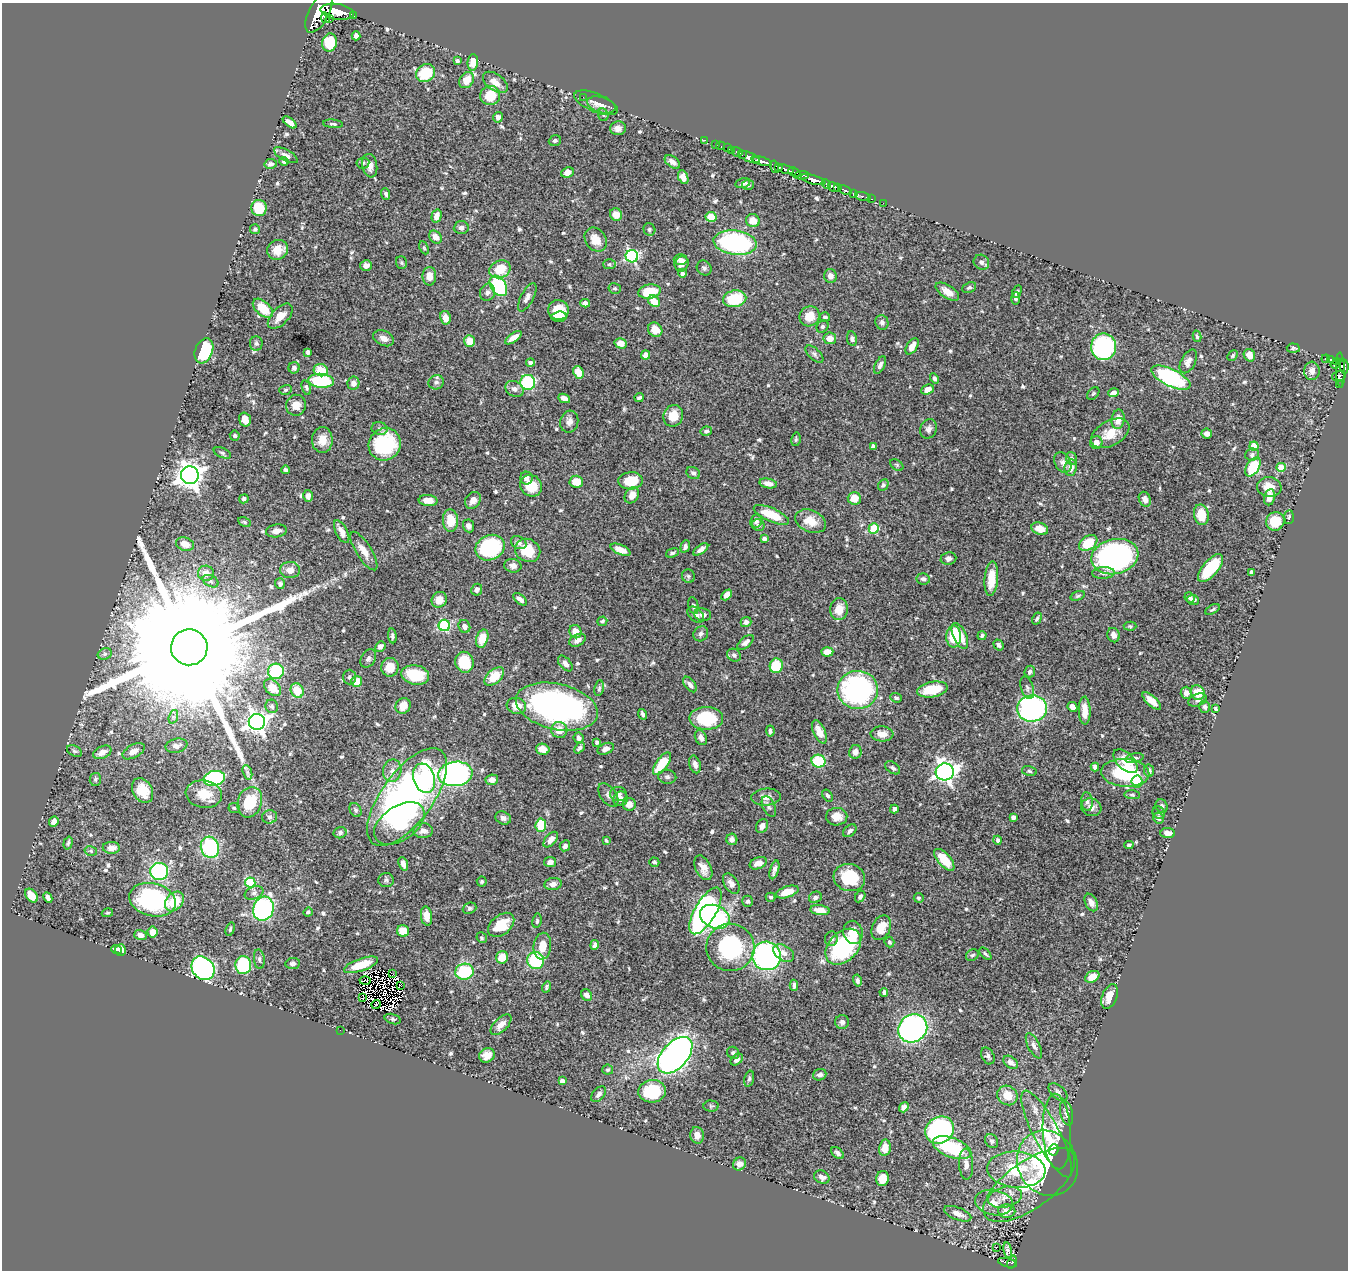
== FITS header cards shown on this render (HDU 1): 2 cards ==
NAXIS1  =                 1346
NAXIS2  =                 1268

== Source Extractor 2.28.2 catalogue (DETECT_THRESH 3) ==
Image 1346 x 1268 px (HDU 1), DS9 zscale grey, 1 PNG px = 1 image px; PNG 1350 x 1272 px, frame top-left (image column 1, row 1268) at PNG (2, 3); each listed source drawn as its Kron ellipse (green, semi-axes under 4 px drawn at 4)
Background 0.626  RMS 0.014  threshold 0.0407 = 3 sigma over >= 5 px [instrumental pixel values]
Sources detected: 630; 8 with non-positive FLUX_AUTO (blend fragments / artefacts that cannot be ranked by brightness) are neither listed nor drawn; of the other 622, the 500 brightest by FLUX_AUTO listed and drawn (122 fainter detections omitted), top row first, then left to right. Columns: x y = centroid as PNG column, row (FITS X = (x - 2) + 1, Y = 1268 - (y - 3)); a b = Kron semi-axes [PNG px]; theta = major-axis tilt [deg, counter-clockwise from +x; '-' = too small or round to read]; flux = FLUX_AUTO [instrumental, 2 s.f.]
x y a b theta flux
319 12 23 10 63 4400
337 12 17 7 -10 2300
353 16 3 2 - 65
325 18 5 3 - 280
329 19 4 3 - 140
356 36 4 4 - 4
330 42 9 7 77 26
457 61 4 4 - 1.6
473 62 8 5 86 7.6
426 73 10 8 36 35
467 80 8 6 55 13
495 82 14 8 -36 9.2
490 95 10 9 - 25
583 97 2 2 - 5.5
596 103 23 9 -23 7.6
601 105 14 8 -16 6
603 115 6 5 - 1.5
498 117 5 5 - 3.3
290 122 8 4 -37 5.5
333 124 10 4 -5 1.6
618 128 8 7 - 5.5
704 140 3 2 - 21
555 141 6 5 - 2
716 144 3 2 - 17
721 146 4 2 - 18
727 148 2 2 - 10
731 150 2 2 - 11
737 152 5 2 - 43
286 155 13 5 -28 4.2
742 155 2 2 - 50
749 157 11 4 -22 950
757 160 3 3 - 250
284 161 4 4 - 2.4
761 161 11 3 -17 920
672 162 9 5 -37 4.8
363 163 6 5 - 2
271 164 6 5 - 2.8
370 166 12 7 -80 7.1
775 167 6 4 -76 110
779 168 3 3 - 93
786 169 8 3 -18 380
567 172 6 5 - 6.9
794 172 6 3 -24 210
801 175 8 4 3 260
683 177 7 5 -66 6.1
813 180 13 4 -16 1500
743 183 7 5 14 2.3
826 184 5 4 - 330
748 185 6 5 - 2.2
833 187 6 4 -26 560
838 187 4 3 - 240
845 190 7 3 -22 170
853 193 4 3 - 98
386 194 6 4 -70 2.1
863 197 8 3 -16 68
871 199 3 2 - 18
883 203 2 2 - 7.7
259 208 8 7 - 31
616 215 6 6 - 8.8
436 216 6 5 - 7.5
711 217 5 5 - 18
753 221 7 6 - 11
461 228 7 6 - 3.5
255 229 5 5 - 1.9
649 229 6 5 - 1.9
436 237 7 5 -48 5.7
596 239 13 10 -55 13
735 243 22 12 -7 130
424 248 7 4 -65 1.5
278 250 11 9 29 12
632 256 6 6 - 160
680 260 7 5 -2 3.1
981 262 8 7 - 3.7
401 263 6 5 - 1.6
609 264 6 5 - 1.8
682 264 7 7 - 5.9
366 265 6 5 - 5.2
704 268 8 7 - 2.5
500 269 11 8 23 20
682 273 4 3 - 2.6
429 276 9 6 90 8.8
830 276 7 6 - 4.9
498 286 11 7 -56 73
615 288 6 5 - 1.6
969 288 7 5 25 2
488 292 9 7 69 3.4
649 292 11 7 9 23
947 292 13 6 -33 8.5
1017 292 6 3 64 1.7
527 297 15 6 62 4.4
1016 298 6 4 88 1.8
735 299 12 8 11 39
654 301 6 5 - 14
585 303 5 4 - 4
263 308 12 7 -42 23
558 310 10 10 - 22
280 316 15 8 46 11
810 316 10 9 - 14
559 317 7 5 7 7
825 317 5 5 - 2.3
445 318 7 5 -78 8.1
882 322 7 6 - 2.8
822 326 6 5 - 2.1
655 330 8 6 -45 10
1197 336 6 4 -77 1.9
384 338 11 7 -25 5.5
513 338 9 4 35 6.5
830 338 6 5 - 7.8
852 339 7 5 -81 2.5
470 341 6 5 - 11
256 343 7 6 - 2.1
621 343 6 5 - 8.4
912 346 9 5 58 7.4
1104 347 13 12 - 160
1293 348 6 4 -4 1.7
204 351 13 8 69 65
308 352 4 3 - 3
814 354 11 5 -43 2.5
645 355 4 4 - 5.4
1233 355 6 4 48 1.6
1249 355 6 5 - 6.7
1326 359 4 3 - 73
1330 359 4 3 - 120
1188 361 13 7 62 5.5
1336 361 4 3 - 62
530 363 4 4 - 2.9
880 365 9 5 64 3.1
1335 365 4 3 - 100
1344 366 8 4 -86 380
294 368 6 5 - 3.1
321 370 7 6 - 18
1340 370 18 4 -88 170
1312 371 9 7 -87 6.3
578 372 6 5 - 14
1339 376 7 5 18 120
935 378 5 4 - 2.3
1171 378 21 8 -26 100
321 381 13 7 -6 68
436 382 7 7 - 2.6
528 382 7 7 - 73
353 383 6 6 - 4.9
1339 385 3 2 - 18
306 388 7 4 -71 2
514 389 9 7 -28 5
927 389 6 4 25 6.2
285 390 6 4 15 1.7
1093 393 7 5 49 1.5
1114 393 5 4 - 5.8
564 398 6 4 -23 5.4
639 398 5 3 - 1.7
296 405 10 10 - 8.8
673 416 11 9 68 14
245 419 7 5 -74 7.4
1118 419 10 6 80 9
569 422 11 9 76 5.1
380 429 8 6 -10 2.5
929 429 10 8 68 4.1
706 431 6 4 11 2.2
1110 433 21 12 29 17
1207 434 5 5 - 4.4
235 436 5 5 - 2.1
796 439 7 4 80 1.7
322 440 13 10 88 11
1096 443 6 6 - 5.5
385 444 16 15 - 70
873 446 4 4 - 3
1254 446 4 4 - 18
222 453 9 5 -24 2.1
1252 455 7 6 - 2.5
1071 458 6 5 - 2.4
1063 463 11 8 -62 4.4
897 465 7 5 -37 1.5
1253 467 10 6 58 35
1281 467 4 4 - 23
1071 468 8 6 81 7.7
286 470 4 3 - 2.2
693 473 7 5 -28 3.2
190 475 9 8 - 930
526 478 6 6 - 3.9
631 481 12 8 4 22
576 482 7 6 - 14
768 483 9 4 -11 6.6
883 485 6 4 62 1.9
531 486 11 10 - 20
1269 487 12 9 -8 11
632 495 9 6 59 7.7
308 496 6 4 86 3.9
1270 497 8 5 79 8.1
854 498 6 6 - 15
244 499 5 4 - 2.3
1145 499 8 5 -67 4.9
473 500 9 7 54 5.5
428 501 9 5 -4 8.5
771 515 19 6 -24 27
1201 515 10 7 -78 19
1289 517 7 5 85 1.6
450 520 11 7 -86 16
756 521 6 6 - 3.2
810 521 16 11 -22 16
1275 521 9 9 - 23
244 522 6 4 -29 1.6
758 525 6 5 - 2.4
468 526 6 5 - 3
874 528 5 5 - 44
1040 529 8 6 -20 11
276 531 10 6 8 5.4
342 532 12 6 -63 6
764 539 4 4 - 3.2
519 543 8 6 -29 3.4
1088 543 10 6 34 27
185 544 9 6 -19 11
685 546 6 4 71 2.5
490 548 15 12 23 80
701 549 8 4 35 3.7
528 550 13 11 -29 25
621 550 10 5 -23 7.8
364 551 22 7 -58 10
672 553 7 4 19 2.1
1115 557 24 17 13 230
948 558 8 6 5 3
513 566 8 7 - 4
1211 568 17 7 50 42
290 570 10 8 2 6.6
1252 572 4 4 - 2.5
206 573 8 7 - 8.4
1103 573 11 6 3 3.6
688 576 7 6 - 1.8
923 579 6 5 - 2.8
991 579 17 6 85 18
211 581 8 5 -28 2.5
280 584 5 5 - 2.1
477 590 6 5 - 3
727 595 6 4 47 7
1078 596 7 4 18 1.6
1189 597 5 5 - 2.5
520 599 8 4 -40 4.5
439 600 8 7 - 9.1
1193 600 6 5 - 3.5
693 606 9 5 -78 2
839 609 11 9 86 12
1212 609 8 4 30 1.5
696 615 10 6 -44 4.5
703 615 8 6 -8 4.3
1037 618 6 3 60 1.6
602 621 5 4 - 1.7
746 622 5 5 - 3.3
444 625 6 5 - 96
464 626 7 5 -64 4.4
1130 626 6 4 -2 1.4
575 632 7 6 - 10
701 634 8 7 - 3
1114 635 7 6 - 5
392 636 7 4 -83 2
954 636 11 7 -88 32
960 636 14 6 -66 16
982 636 5 4 - 1.6
482 638 9 5 73 15
577 640 9 5 28 4.5
745 642 10 5 40 4.6
999 645 6 4 -53 2.4
380 646 5 5 - 4.1
189 647 18 18 - 97000
827 652 6 4 3 12
105 654 7 5 22 2.3
734 655 7 6 - 2.6
368 659 10 7 58 3
464 662 10 9 - 30
565 663 9 5 -49 4.4
776 666 7 6 - 29
390 667 9 8 - 15
276 671 8 7 - 60
1030 672 6 5 - 2.8
415 675 14 9 -10 33
349 677 7 6 - 2.3
494 677 11 7 42 20
357 681 5 5 - 14
690 685 9 5 -52 3.9
273 688 10 6 -44 15
599 688 8 5 81 1.9
1027 688 11 6 -71 2.9
932 689 15 7 10 30
297 690 7 6 - 18
858 690 20 19 - 170
1186 693 6 5 - 4.4
1198 693 7 7 - 17
896 698 6 4 -19 2
1197 700 9 6 22 2.7
1152 701 11 5 -43 9.6
272 706 7 6 - 1.9
403 706 8 7 - 11
516 706 10 8 -15 12
557 707 42 23 -13 250
1072 707 5 4 - 4.5
1205 707 6 5 - 3.2
1215 708 4 3 - 1.6
1032 709 15 13 5 210
1085 711 14 6 -88 13
643 714 5 3 - 2.3
173 717 7 4 72 2.2
706 718 17 11 -1 46
257 722 8 8 - 570
559 730 8 8 - 10
770 731 5 4 - 2
819 732 12 6 -65 11
882 734 11 7 -3 7.4
579 738 5 5 - 3.7
701 738 8 5 -64 4.7
597 742 4 3 - 2.7
176 746 11 7 11 5
579 748 6 4 48 2.3
543 749 7 5 -13 9.8
606 749 8 5 23 3.9
74 751 8 5 -26 1.8
134 751 12 6 28 6.8
102 752 9 6 25 6.4
855 752 7 6 - 5.6
1134 758 9 4 11 2.3
818 761 7 6 - 38
1125 761 15 8 -44 14
662 764 13 6 54 28
695 764 9 5 -74 4.5
1095 767 4 4 - 3.2
893 768 8 5 -37 2.3
1149 770 6 5 - 3.3
392 771 11 9 79 7.1
1029 771 7 5 -11 1.7
247 772 7 4 -72 2.5
945 772 9 8 - 510
1125 773 24 14 -3 65
455 774 17 12 7 310
667 777 9 7 -5 2.5
214 778 11 7 13 100
424 778 15 10 -71 57
95 779 6 5 - 1.8
492 780 6 5 - 4.7
1137 781 6 5 - 22
143 791 13 9 -61 16
204 794 18 13 -8 18
618 794 8 7 - 4.1
608 795 13 8 -55 4.5
827 795 6 4 -55 2.2
1132 795 8 4 -5 1.5
407 797 58 25 54 390
766 797 15 8 5 6.9
620 799 7 7 - 5.9
250 802 15 12 71 31
1087 802 9 5 -85 3
629 804 6 6 - 7.1
1162 806 7 5 -59 2.3
769 807 11 6 -65 2.8
1091 807 10 8 -18 5.9
234 808 6 5 - 1.5
894 809 4 4 - 3
356 810 7 5 -61 2.1
1159 813 6 5 - 2.2
270 817 7 6 - 2.8
837 817 10 9 - 9.1
1013 817 4 4 - 2.5
503 818 8 6 -27 3.3
1159 818 5 5 - 2.2
54 821 5 4 - 4.1
399 823 28 17 34 53
541 825 7 5 86 32
762 826 7 5 61 4.1
423 831 9 7 2 6.1
850 831 8 5 42 2.6
340 833 6 5 - 2.7
1168 833 7 5 -4 5.1
732 839 5 5 - 3
551 840 9 5 50 5.6
606 840 4 3 - 1.5
998 840 4 4 - 2.2
68 843 6 4 74 1.6
1129 845 5 3 - 1.7
565 846 6 5 - 3.1
210 847 11 9 -73 73
111 848 8 6 -1 7.1
91 851 6 5 - 1.5
944 860 13 6 -48 21
550 862 6 5 - 4.5
654 862 5 4 - 1.8
758 863 9 5 22 6.5
403 864 7 4 -68 4.5
703 868 13 7 -64 8.2
774 870 10 4 73 3.3
159 871 9 8 - 130
849 878 16 13 -17 30
386 880 7 7 - 2.3
250 882 5 5 - 54
482 882 5 5 - 1.9
553 884 9 6 8 3.8
731 884 11 7 -58 5.1
787 892 12 5 18 14
254 893 10 6 23 3
31 896 8 5 -52 11
860 896 6 4 58 2.3
771 897 5 4 - 1.6
815 897 6 5 - 2.4
48 898 5 4 - 3.3
919 898 5 5 - 1.7
153 900 23 16 -14 110
174 901 11 8 48 22
748 901 5 5 - 2.3
1091 902 9 6 -63 4.8
470 908 7 5 21 1.8
263 909 12 10 72 170
820 910 10 5 -7 8.6
705 911 26 10 60 250
308 912 5 4 - 1.8
107 913 6 4 15 1.4
426 916 9 5 -82 8.6
715 917 15 11 -23 130
537 921 7 4 82 1.7
501 925 15 9 39 22
881 928 13 9 65 15
230 929 7 3 72 1.5
403 931 6 5 - 15
152 932 5 5 - 7.3
853 932 12 9 -78 15
140 935 6 5 - 5.8
482 938 5 5 - 1.5
831 939 7 6 - 2.4
889 942 5 5 - 1.6
595 945 5 4 - 3.4
542 946 13 9 83 12
730 947 24 23 - 92
843 947 21 14 46 92
116 949 5 3 - 2.6
121 950 6 5 - 7.1
784 953 11 7 -34 6.4
985 954 7 4 -45 1.6
972 955 6 5 - 1.7
766 956 15 14 - 220
502 957 6 6 - 15
259 959 10 5 -84 2.2
536 960 9 8 - 48
293 963 7 5 7 3.7
243 965 9 8 - 58
361 965 18 6 19 20
203 968 13 10 -50 240
464 972 9 8 - 50
393 974 3 2 - 1.7
1092 977 7 5 29 8.7
365 981 5 2 - 1.5
857 981 6 4 -77 2.5
400 985 3 2 - 1.5
794 985 5 3 - 2.3
546 987 5 4 - 1.8
884 992 4 3 - 2
587 995 6 5 - 4.4
1110 996 13 7 68 12
362 998 2 2 - 2
376 1004 5 2 - 1.6
393 1019 8 5 -16 1.5
842 1022 7 7 - 3.1
501 1025 13 6 44 6.3
913 1028 15 13 37 290
340 1030 2 2 - 39
1034 1046 14 6 -63 3.8
733 1053 6 5 - 2.2
487 1055 8 7 - 7.1
675 1055 22 13 48 550
988 1056 9 6 -62 2.6
737 1060 7 5 42 3.3
1011 1062 8 5 -38 4.7
608 1070 5 5 - 1.6
820 1075 7 5 21 3.4
749 1079 8 4 76 1.9
562 1081 4 4 - 5.3
652 1091 13 11 6 40
1058 1092 11 6 -42 3.2
599 1094 9 5 47 3.4
1007 1095 10 9 - 14
711 1106 7 5 -2 1.6
904 1107 5 4 - 5
1067 1113 13 6 -78 3.9
940 1130 15 13 33 190
1057 1132 38 14 -87 21
1047 1134 48 13 -62 37
697 1135 8 6 -82 6.9
992 1141 7 6 - 2.7
885 1148 8 6 79 13
952 1148 20 9 -21 56
1054 1150 6 5 - 4.6
837 1153 7 5 -42 2.3
1047 1163 34 29 -61 83
739 1164 7 6 - 6.9
966 1164 15 7 -87 6.3
1016 1170 29 18 -4 41
822 1177 8 6 -28 4.3
882 1178 8 6 75 13
1029 1185 54 23 36 54
1005 1197 17 10 13 10
994 1202 19 12 -10 12
1007 1211 8 6 -1 7
958 1214 14 6 -21 6.1
996 1247 3 2 - 1.7
1008 1250 8 4 -80 3.2
1012 1262 7 3 70 64
1007 1263 9 4 -14 110
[122 fainter detections neither listed nor drawn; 8 non-positive-flux detections neither listed nor drawn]